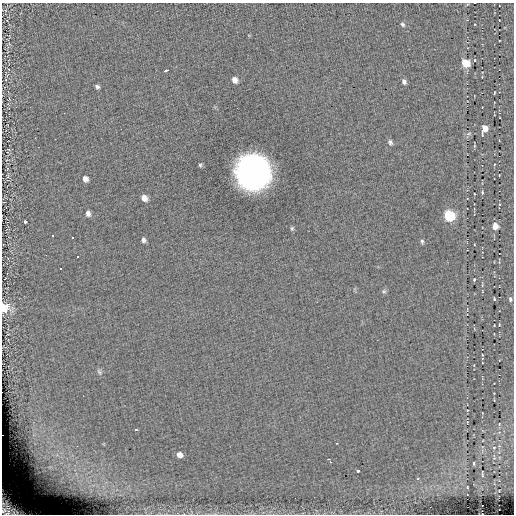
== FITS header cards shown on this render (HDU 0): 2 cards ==
NAXIS1  =                  512 / length of data axis 1
NAXIS2  =                  512 / length of data axis 2

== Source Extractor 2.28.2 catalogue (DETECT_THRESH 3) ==
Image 512 x 512 px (HDU 0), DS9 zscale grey, 1 PNG px = 1 image px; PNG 516 x 516 px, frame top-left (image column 1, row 512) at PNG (2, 3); no overlay
Background 0.109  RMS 4.9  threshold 14.7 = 3 sigma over >= 5 px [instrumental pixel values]
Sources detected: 51; all 51 listed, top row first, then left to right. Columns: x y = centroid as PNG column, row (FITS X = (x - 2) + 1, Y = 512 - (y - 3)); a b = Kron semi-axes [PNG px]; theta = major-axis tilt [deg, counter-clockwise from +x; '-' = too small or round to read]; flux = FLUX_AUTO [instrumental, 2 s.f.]
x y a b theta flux
402 24 6 4 -44 530
466 63 6 5 - 9900
166 70 4 3 - 850
482 77 2 2 - 180
235 80 6 5 - 1600
404 81 6 5 - 950
97 86 5 3 - 690
494 93 3 2 - 220
484 128 7 5 79 3500
468 134 8 5 14 710
390 142 7 5 -66 820
200 165 5 5 - 510
253 172 23 23 - 160000
85 179 6 5 - 1500
482 192 4 3 - 380
144 198 6 5 - 1800
499 204 4 2 - 250
88 213 6 5 - 1100
449 216 7 6 - 32000
25 222 3 3 - 1900
495 226 7 5 -84 2900
292 228 6 5 - 470
53 236 3 3 - 13000
73 237 3 3 - 13000
144 240 5 4 - 800
422 241 6 4 -73 600
46 255 2 2 - 13000
78 257 3 3 - 13000
61 269 3 3 - 13000
474 279 4 3 - 350
384 291 7 5 -20 530
494 299 4 3 - 320
510 299 6 5 - 630
4 307 11 9 -17 6000
499 324 4 2 - 220
482 355 2 2 - 250
99 372 9 5 -53 740
467 410 3 2 - 220
136 430 3 2 - 450
494 447 3 2 - 180
57 455 8 6 -45 1700
179 455 5 5 - 2000
328 459 3 2 - 330
330 462 3 2 - 430
474 463 4 2 - 270
50 467 15 9 -8 4600
358 471 3 3 - 820
482 474 6 2 -88 250
417 478 4 3 - 400
467 488 3 2 - 260
9 507 23 14 -43 11000
At the frame edge (FLAGS 8, measured only in part): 2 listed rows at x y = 4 307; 9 507